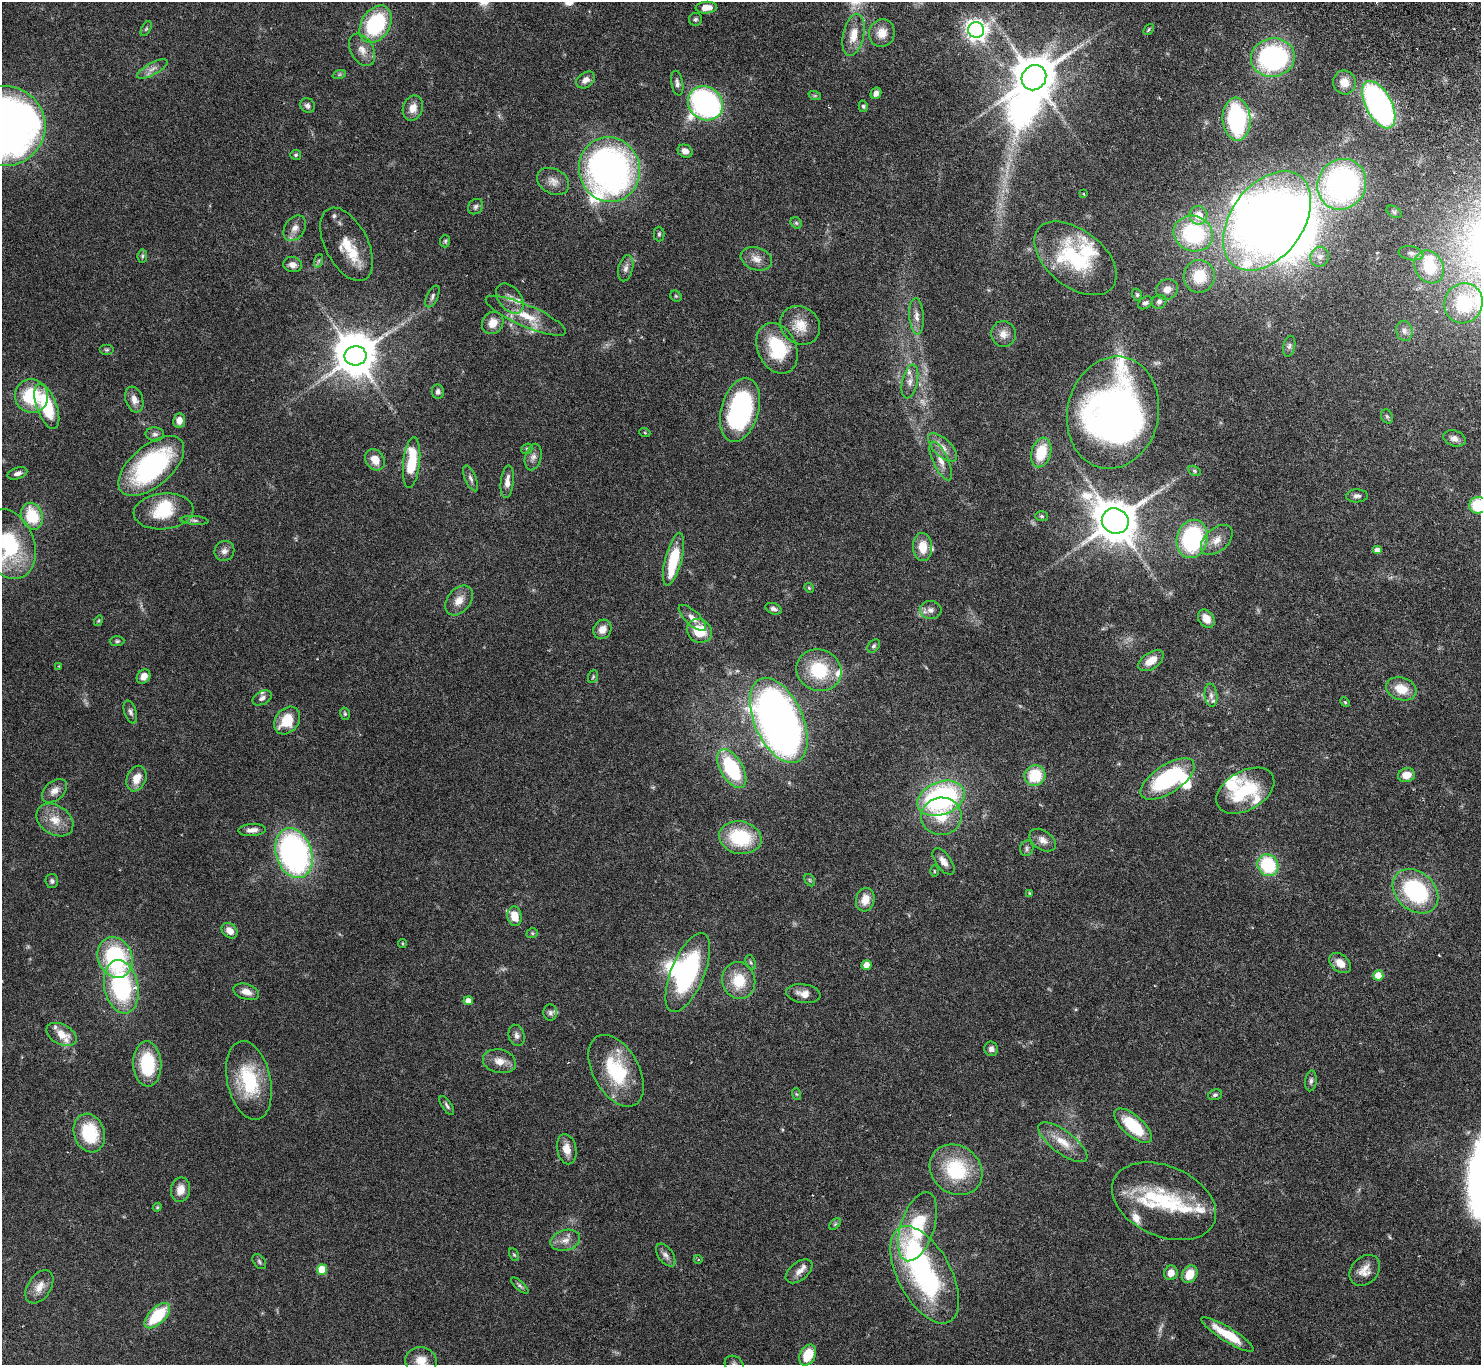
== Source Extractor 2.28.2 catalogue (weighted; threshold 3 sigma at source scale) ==
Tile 10 of 4 x 4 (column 2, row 3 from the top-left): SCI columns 1530-3008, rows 1696-3058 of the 6044 x 5994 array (HDU 1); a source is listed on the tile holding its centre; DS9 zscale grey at full resolution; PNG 1483 x 1367 px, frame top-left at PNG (2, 2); each listed source drawn as its Kron ellipse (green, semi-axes under 4 px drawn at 4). Shown black and unused: <1% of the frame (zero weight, under 3 of 6 exposures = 4% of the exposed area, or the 3 px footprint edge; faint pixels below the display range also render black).
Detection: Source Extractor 2.28.2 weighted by HDU 2 'WHT'; one run over the whole footprint, this tile lists its part. Background 0.0972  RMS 0.0035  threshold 0.0143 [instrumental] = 3 sigma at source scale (4.09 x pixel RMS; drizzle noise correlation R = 1.36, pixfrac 0.8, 0.05/0.05 arcsec/px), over >= 5 px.
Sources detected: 244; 3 too faint to see at this stretch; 8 inside a brighter object's white glare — neither listed nor drawn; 24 inside a brighter listed object's ellipse — not listed separately; the other 209 listed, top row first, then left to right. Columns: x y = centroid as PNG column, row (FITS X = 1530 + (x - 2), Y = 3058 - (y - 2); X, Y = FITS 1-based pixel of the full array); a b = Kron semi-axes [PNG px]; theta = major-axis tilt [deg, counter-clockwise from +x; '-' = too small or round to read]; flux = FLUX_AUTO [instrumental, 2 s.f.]
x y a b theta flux
706 8 10 6 4 3.4
695 19 6 6 - 0.62
376 24 20 14 57 29
146 29 8 4 62 0.51
1148 29 6 3 50 0.43
976 30 8 8 - 200
882 33 14 12 74 4.2
854 35 21 10 77 4.9
362 50 17 11 -60 3.2
1273 58 22 19 10 53
152 69 17 6 28 1.9
339 75 7 4 19 0.56
1034 78 13 12 - 1200
586 80 10 7 34 1.8
1344 82 12 11 - 3.8
677 83 12 6 -80 1.2
876 93 6 5 - 1.6
815 96 6 4 -18 0.41
705 103 18 16 -39 78
1379 105 26 13 -62 83
308 106 8 7 - 1.2
863 106 6 4 -74 0.49
413 108 13 10 71 2.9
1237 119 21 14 -86 40
4 126 41 40 - 330
685 151 8 6 -29 1.8
296 155 5 5 - 0.52
609 169 33 30 -74 120
553 181 17 12 -29 3
1342 184 26 24 60 85
1084 194 4 2 - 0.23
476 207 8 7 - 0.94
1394 212 8 5 -31 0.69
1198 215 9 9 - 5
1267 221 56 36 53 260
796 223 6 5 - 0.47
295 228 14 10 55 2.3
659 234 7 5 -90 0.66
1193 234 20 17 -22 31
445 241 6 5 - 0.5
347 244 40 21 -62 8.7
1411 253 12 7 -10 1.3
142 256 6 4 82 0.55
1320 257 10 9 - 1.7
1075 258 47 28 -38 28
756 259 16 11 -18 2.9
318 261 7 4 70 0.56
293 265 9 7 -9 1.9
1429 267 17 14 -59 11
626 268 13 7 77 1.5
1199 276 16 15 - 10
1167 289 11 10 - 2.5
1137 295 6 5 - 0.51
432 296 11 5 64 1
676 296 6 5 - 0.42
510 299 17 11 -50 3
1159 302 7 6 - 1.1
1145 303 8 5 36 0.84
1463 303 20 19 - 17
526 316 43 11 -23 8.5
917 316 18 7 -86 2.3
493 323 11 10 - 4
800 325 21 18 -36 6
1404 331 10 8 -75 1.5
1003 334 13 12 - 2.7
1289 346 10 6 78 0.99
777 348 26 19 -65 16
107 350 7 5 0 0.56
355 356 11 9 11 990
910 381 17 7 77 2.3
438 392 7 6 - 1.1
32 396 17 16 - 16
134 399 13 8 -70 2.4
47 407 23 10 -70 18
740 410 33 18 74 46
1113 413 56 45 78 160
1387 416 7 5 -68 0.65
179 420 7 6 - 2.7
645 433 5 3 - 0.3
155 434 9 7 -4 1.1
1454 438 11 7 -18 1.7
943 447 18 8 -45 3
527 449 6 5 - 0.48
1041 452 15 9 74 9.3
533 457 13 8 75 1.7
375 460 11 9 -54 4.1
941 461 21 7 -65 3
412 463 25 8 84 14
151 466 39 20 40 53
1194 471 7 4 -28 0.54
17 473 10 5 18 1.3
471 478 14 5 -67 1.3
507 482 16 6 84 2.5
1357 496 11 6 2 1.1
1478 505 8 8 - 13
164 511 30 18 5 12
32 516 14 10 -68 12
1042 516 6 5 - 0.51
194 520 14 4 -4 0.9
1115 521 13 12 - 1200
1192 539 19 15 75 38
1217 540 18 11 42 3.7
9 544 36 25 -70 27
923 547 14 9 -87 5.2
1377 550 5 4 - 1.9
224 551 10 9 - 1.7
674 559 27 8 76 14
809 588 5 4 - 0.38
459 600 17 11 51 3.6
773 609 8 5 -22 0.9
931 610 11 9 -3 1.8
692 618 17 7 -43 2.3
1206 619 10 7 -54 3.5
99 621 5 4 - 0.36
602 629 10 8 59 2.7
699 631 13 11 -32 8.3
117 641 7 5 1 0.56
874 646 7 5 52 0.65
1151 661 14 8 35 4
59 666 4 4 - 0.26
819 670 23 20 -24 15
144 676 7 6 - 2.7
593 677 7 5 69 0.52
1401 689 15 11 -19 5.9
1211 695 11 6 -84 1.4
262 698 10 6 28 1.2
1345 702 5 4 - 0.36
130 712 12 6 -72 1.1
345 714 6 5 - 0.52
779 720 45 24 -66 250
287 721 15 11 52 8.9
732 769 21 11 -60 24
1407 775 8 7 - 3.9
1035 776 10 10 - 12
136 779 13 9 68 4.7
1168 779 31 14 33 33
54 791 14 9 41 2.6
1245 791 31 19 30 18
941 798 24 16 21 59
941 816 20 18 4 9.4
55 820 20 14 -34 5.3
252 830 14 6 4 1.8
740 838 21 16 -11 20
1043 840 14 9 -35 2.4
1027 848 8 6 76 0.79
294 853 25 18 -72 89
943 861 15 7 -54 2.4
1268 865 11 10 - 20
934 871 5 3 - 0.3
810 880 7 4 -60 0.45
52 881 7 6 - 0.82
1415 891 25 19 -42 33
1030 893 4 4 - 0.27
865 900 12 9 75 4.3
515 916 10 7 -81 5.9
230 931 9 7 -44 2.4
532 933 6 5 - 0.46
402 943 4 3 - 0.32
115 957 21 17 -67 33
751 962 7 4 -70 0.6
1340 963 12 8 -39 3.1
867 965 5 5 - 2.8
688 973 42 16 68 43
1378 975 5 5 - 5.2
739 981 19 16 -74 9.5
121 987 27 17 -78 36
246 992 13 7 -17 2.5
803 994 17 9 -8 2.9
468 1001 4 4 - 2.6
550 1013 8 7 - 0.93
61 1034 16 10 -28 4.7
517 1035 11 8 -74 1.4
991 1049 7 7 - 1.1
499 1061 17 12 -12 3.5
147 1064 22 14 -88 15
616 1071 39 23 -61 20
249 1080 40 22 -78 20
1311 1081 10 5 84 0.93
796 1094 6 4 -70 0.35
1215 1095 7 5 18 0.66
447 1106 11 5 -56 0.87
1133 1126 23 10 -42 15
89 1133 20 15 -71 15
1063 1142 29 11 -37 5.9
567 1149 15 9 -79 3.5
956 1170 28 24 -38 20
180 1190 12 9 78 3.6
1164 1201 55 35 -23 25
157 1207 4 4 - 0.37
835 1224 7 4 45 0.47
917 1227 36 16 72 21
565 1240 15 10 15 2.8
514 1255 7 4 -61 0.48
666 1255 13 7 -54 1.5
698 1259 4 3 - 0.28
259 1262 8 5 -53 0.67
322 1270 5 5 - 9.1
1365 1270 17 13 48 3.5
799 1271 15 9 39 2.3
1171 1273 7 6 - 2.8
1190 1274 9 7 61 5.3
925 1275 53 26 -62 54
520 1286 11 4 -42 0.72
39 1287 18 11 57 3.4
157 1316 16 8 45 16
1227 1334 30 7 -32 8.6
808 1355 11 7 63 8
421 1360 16 13 -4 4.2
734 1364 10 8 -34 1.1
Isophote crosses this tile's border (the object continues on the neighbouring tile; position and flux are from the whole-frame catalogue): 5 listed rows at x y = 4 126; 1478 505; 9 544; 421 1360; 734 1364